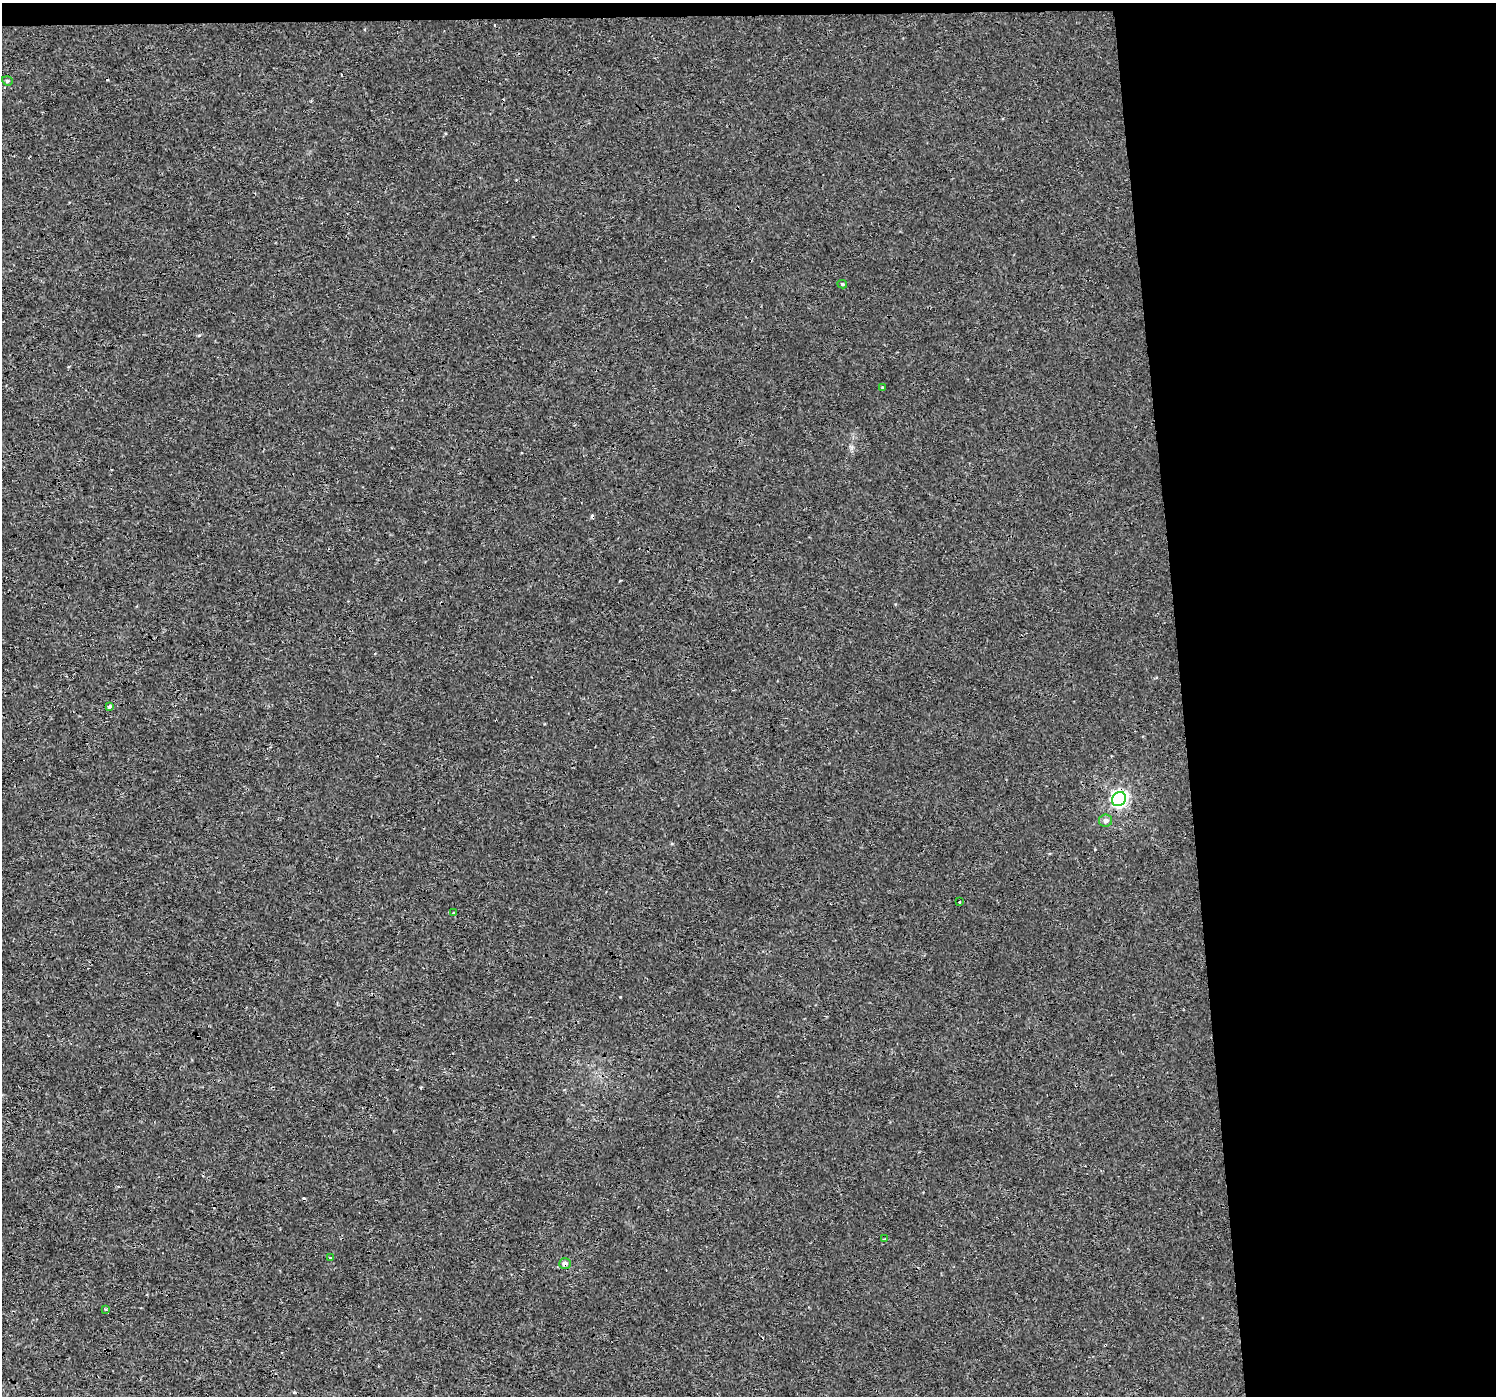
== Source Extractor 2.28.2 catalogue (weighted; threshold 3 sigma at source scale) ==
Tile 3 of 3 x 3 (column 3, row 1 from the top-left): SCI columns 2990-4483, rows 2792-4185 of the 4483 x 4230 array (HDU 1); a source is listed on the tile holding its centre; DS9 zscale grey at full resolution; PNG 1498 x 1398 px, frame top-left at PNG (2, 3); each listed source drawn as its Kron ellipse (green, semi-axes under 4 px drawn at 4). Shown black and unused: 22% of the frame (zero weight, under 3 of 4 exposures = <1% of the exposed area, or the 3 px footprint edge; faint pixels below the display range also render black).
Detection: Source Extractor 2.28.2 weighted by HDU 2 'WHT'; one run over the whole footprint, this tile lists its part. Background 8.61e-04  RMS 0.0018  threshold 0.00808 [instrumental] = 3 sigma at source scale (4.5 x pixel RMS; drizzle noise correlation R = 1.50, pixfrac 1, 0.0396/0.0396 arcsec/px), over >= 5 px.
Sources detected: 15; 3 cosmic-ray / hot-pixel residue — neither listed nor drawn; the other 12 listed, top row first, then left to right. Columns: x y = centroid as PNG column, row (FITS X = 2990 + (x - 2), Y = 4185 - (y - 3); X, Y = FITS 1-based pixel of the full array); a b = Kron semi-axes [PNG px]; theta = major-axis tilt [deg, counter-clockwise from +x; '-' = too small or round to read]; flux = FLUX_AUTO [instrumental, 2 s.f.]
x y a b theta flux
7 81 5 4 - 0.25
842 284 5 3 - 0.23
882 388 3 3 - 0.18
110 707 4 3 - 0.86
1119 799 7 6 - 59
1106 821 6 6 - 0.79
959 902 3 3 - 0.25
454 913 4 3 - 0.23
885 1239 3 2 - 0.14
330 1258 4 2 - 0.16
565 1264 6 5 - 0.63
106 1309 3 3 - 0.22
Overlapping masked pixels (flux is a lower limit): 1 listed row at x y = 565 1264
Unlisted compact peaks at least as high as the median listed source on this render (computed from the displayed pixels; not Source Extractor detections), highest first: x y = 199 335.